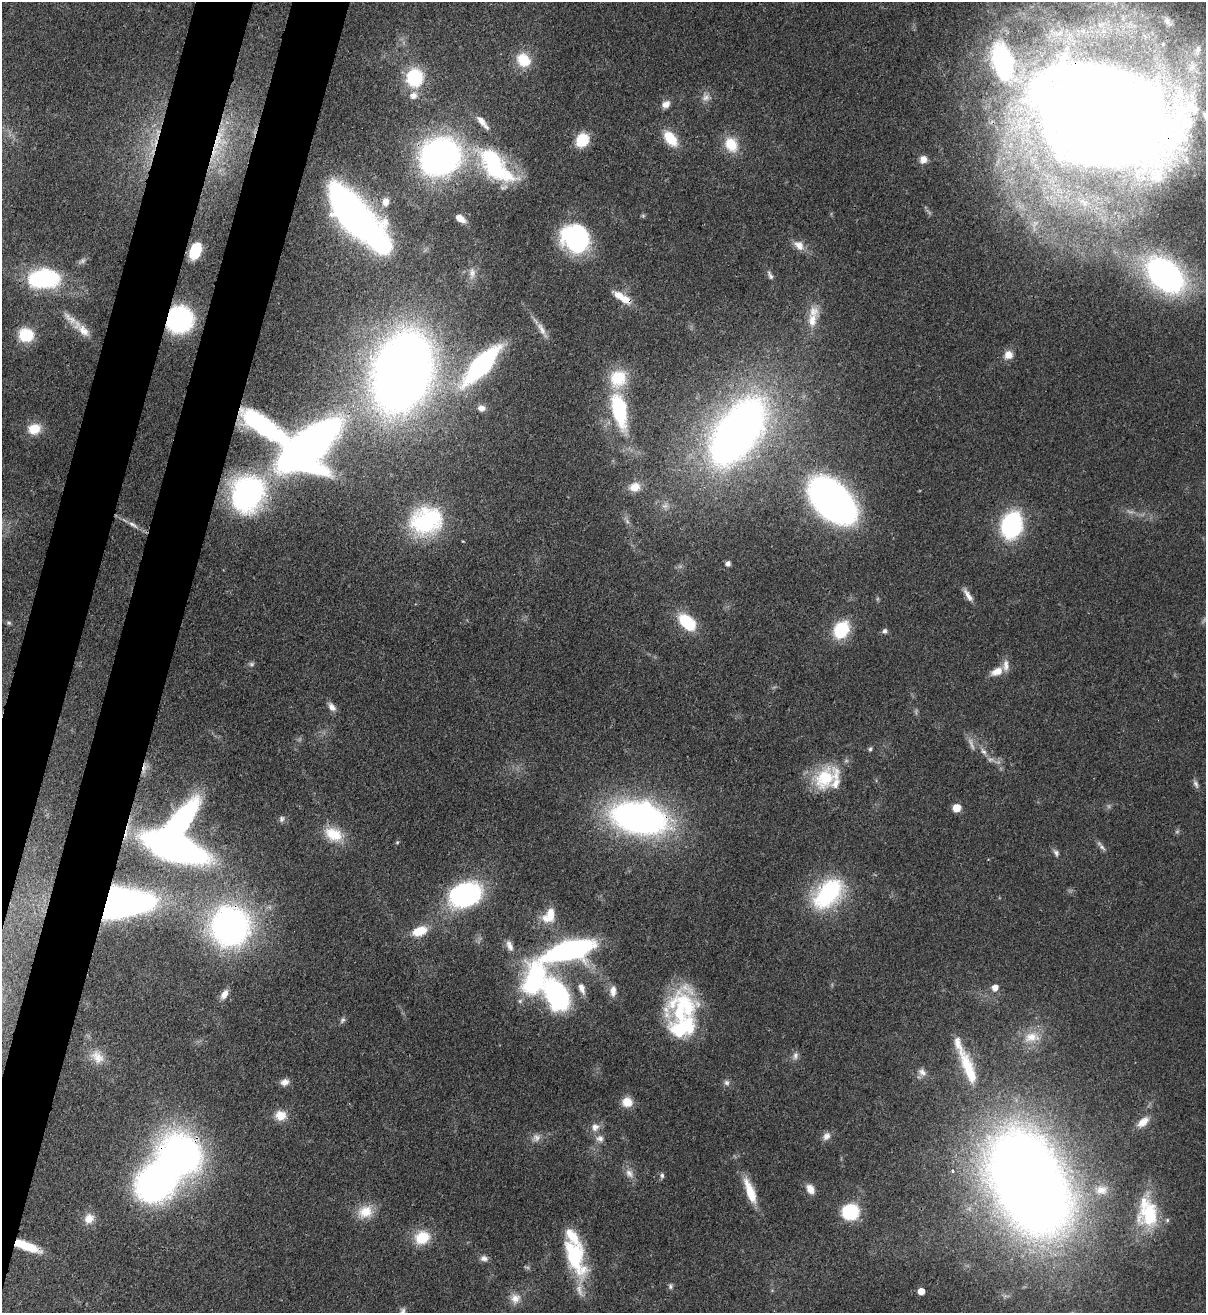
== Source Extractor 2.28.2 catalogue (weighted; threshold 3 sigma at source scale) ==
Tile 7 of 4 x 4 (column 3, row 2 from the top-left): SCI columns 2754-3957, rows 2656-3966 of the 5380 x 5306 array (HDU 1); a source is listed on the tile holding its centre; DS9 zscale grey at full resolution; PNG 1208 x 1315 px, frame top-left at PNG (2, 2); no overlay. Shown black and unused: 7% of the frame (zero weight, under 3 of 4 exposures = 7% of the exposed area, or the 3 px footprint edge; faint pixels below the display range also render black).
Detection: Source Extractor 2.28.2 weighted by HDU 2 'WHT'; one run over the whole footprint, this tile lists its part. Background 0.0854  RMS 0.004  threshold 0.0178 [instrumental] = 3 sigma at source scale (4.5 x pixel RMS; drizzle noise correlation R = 1.50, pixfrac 1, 0.05/0.05 arcsec/px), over >= 5 px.
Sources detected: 148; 12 too faint to see at this stretch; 3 inside a brighter object's white glare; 1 cosmic-ray / hot-pixel residue — not listed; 15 inside a brighter listed object's ellipse — not listed separately; the other 117 listed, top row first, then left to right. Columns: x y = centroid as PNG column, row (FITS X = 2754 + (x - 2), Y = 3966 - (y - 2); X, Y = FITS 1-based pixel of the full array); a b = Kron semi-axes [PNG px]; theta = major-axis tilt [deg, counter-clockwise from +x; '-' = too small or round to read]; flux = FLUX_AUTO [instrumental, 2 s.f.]
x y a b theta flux
1168 21 21 11 -53 5.4
1197 50 22 11 70 8.3
523 60 19 16 -45 11
1003 63 46 22 -77 54
414 77 17 15 85 26
413 96 10 9 - 3
706 97 12 10 42 2.8
666 104 10 8 27 2.8
1104 113 107 69 -16 1100
670 138 19 11 -52 11
218 140 48 12 75 20
582 140 14 12 56 12
731 144 20 16 -63 9.8
440 157 28 24 23 200
923 159 10 8 55 3
494 165 56 29 -51 49
385 202 13 9 77 3.3
351 213 47 21 -49 230
643 216 6 4 0 0.59
460 219 10 6 -36 4
576 239 27 23 -47 57
799 245 14 10 -45 4
195 251 11 7 67 24
472 272 13 9 86 3
770 275 13 5 -63 1.5
1165 275 39 25 -41 120
43 278 30 17 2 46
622 297 26 8 -32 7
179 319 17 17 - 69
812 320 20 13 -90 6.7
541 329 22 8 -59 3.7
83 330 21 11 -44 5.3
26 335 15 13 -8 14
1008 355 11 11 - 3.7
481 365 34 12 47 87
402 372 49 33 72 630
481 408 11 8 -4 2.3
619 410 36 15 -78 37
266 427 57 17 -34 52
34 429 15 12 16 7.7
738 432 48 23 55 460
308 447 52 28 42 330
635 487 16 12 16 5
248 494 33 27 65 93
832 501 34 20 -44 280
426 521 39 32 15 43
132 524 13 6 -26 2
1012 525 21 16 75 60
728 563 5 5 - 1.5
968 595 19 6 -58 2.8
687 622 21 12 -43 19
9 623 6 4 -43 0.62
841 630 18 14 57 20
885 631 6 6 - 1.3
997 672 15 9 24 5.1
332 707 12 7 -55 2.5
870 749 6 4 80 0.79
983 751 10 7 -49 1.9
825 778 36 22 39 21
1196 784 12 6 -68 1.4
957 808 7 7 - 4.8
639 818 38 21 -11 220
282 819 9 7 76 1.3
333 834 24 16 -28 11
397 842 4 4 - 0.45
1101 846 17 5 -50 1.6
174 847 36 15 -20 260
1056 853 9 6 -57 1.3
828 894 42 26 46 42
465 895 23 16 18 95
118 903 38 18 5 300
549 916 21 13 57 8.6
230 926 28 26 -88 180
419 931 16 9 21 9.5
510 946 16 7 -69 2.7
568 950 56 19 14 88
535 979 42 26 69 53
582 988 15 8 -71 3.2
995 988 6 6 - 3.2
613 991 15 8 89 3.2
224 994 13 8 60 3.1
557 995 21 14 -62 98
685 1003 49 31 -67 34
342 1020 10 5 53 0.97
1032 1037 24 14 0 8.1
958 1044 69 14 -63 11
795 1056 11 7 79 1.7
97 1057 20 14 -42 5.5
922 1072 12 8 -38 2.3
285 1082 10 8 15 2.5
726 1083 8 7 - 1.4
627 1102 12 11 - 5.3
280 1115 13 12 - 5.7
1143 1122 17 9 41 4.4
595 1127 11 11 - 3.1
826 1136 12 9 51 2.4
536 1138 11 10 - 2.4
600 1138 11 9 -18 2.4
181 1154 34 29 -44 170
953 1171 3 3 - 1.3
629 1173 13 9 -54 2.9
662 1175 7 6 - 1
1030 1183 72 46 -64 820
810 1189 12 8 -57 3.6
1101 1190 18 13 4 5.8
750 1192 32 9 -70 10
365 1212 20 16 19 8.2
850 1212 15 14 - 22
1149 1214 38 27 -90 26
89 1218 14 12 55 4.2
422 1237 20 16 24 11
27 1246 27 8 -21 13
574 1255 48 19 -70 32
484 1258 10 8 -6 1.8
670 1286 8 6 -89 0.97
921 1291 5 5 - 4.2
515 1298 15 13 -88 4.4
Overlapping masked pixels (flux is a lower limit): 12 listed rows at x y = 1104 113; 218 140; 440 157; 622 297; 179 319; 266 427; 639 818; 174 847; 118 903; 230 926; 181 1154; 27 1246
Isophote crosses this tile's border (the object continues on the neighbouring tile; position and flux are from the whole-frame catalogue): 1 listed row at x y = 1030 1183